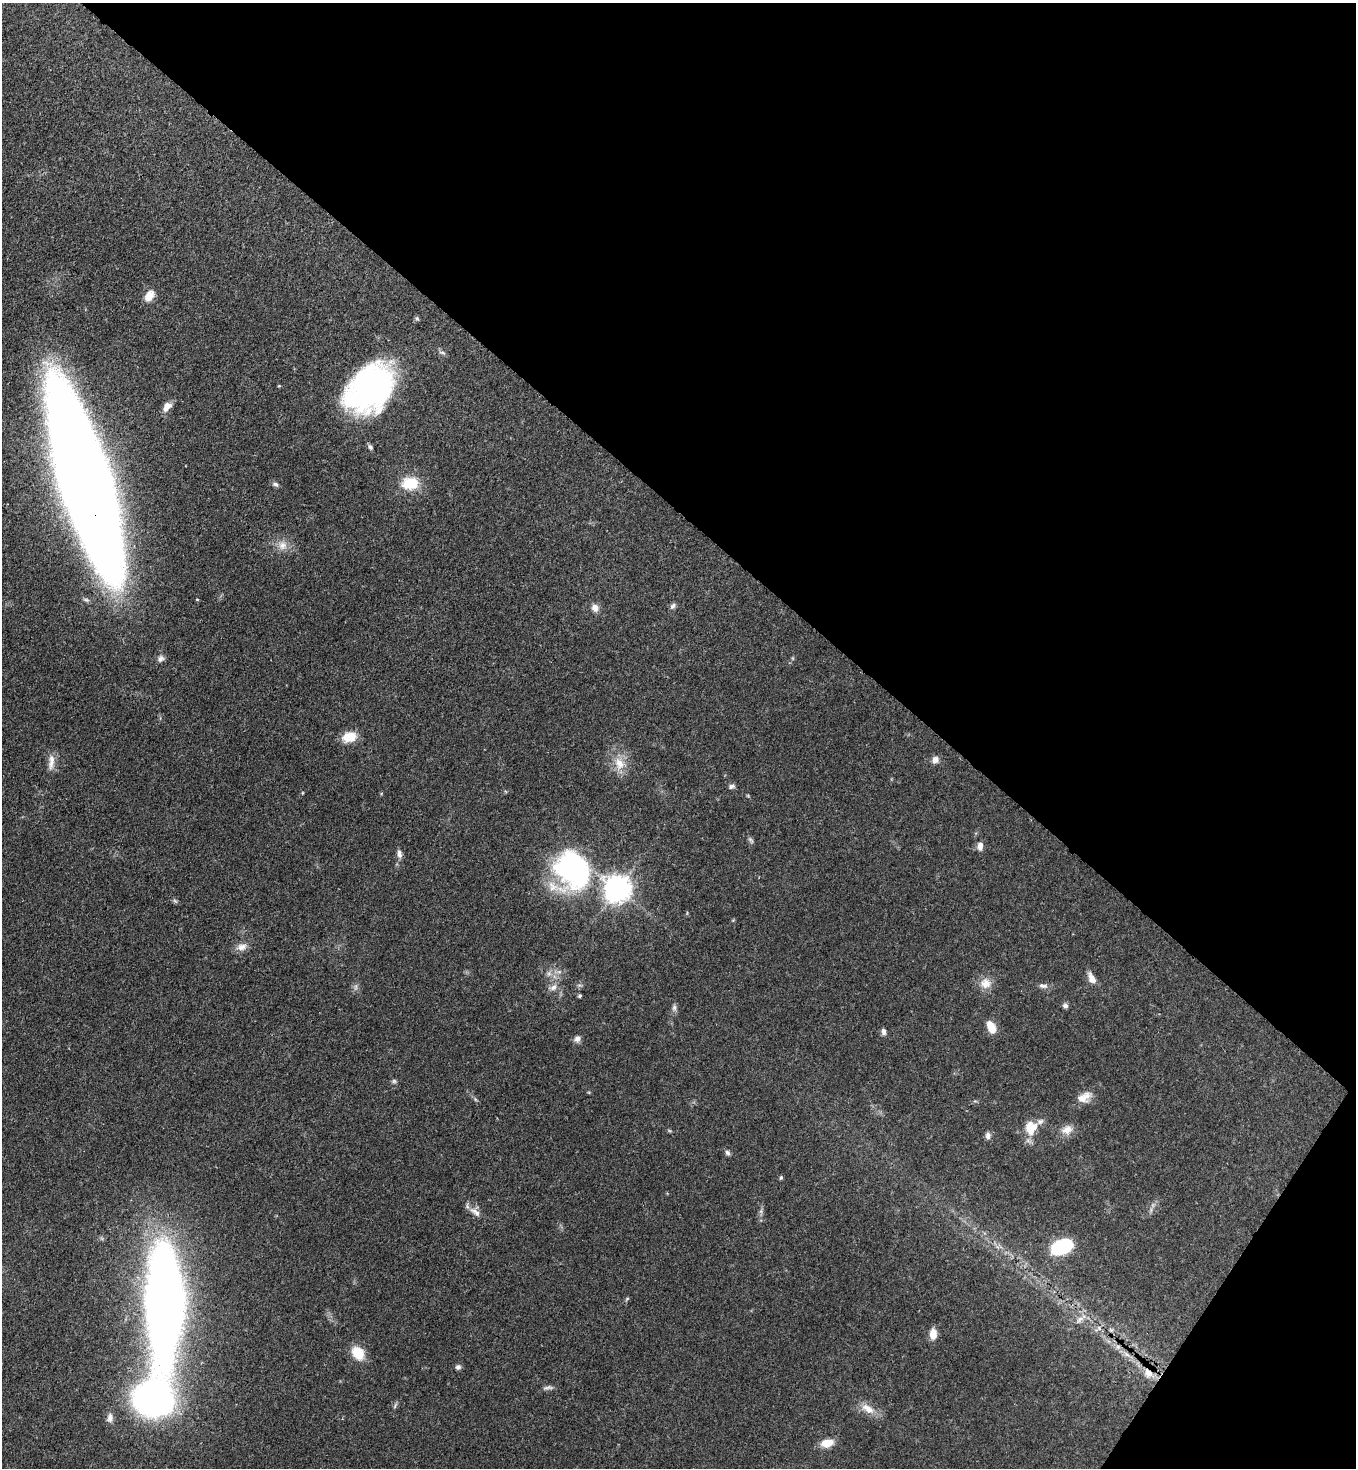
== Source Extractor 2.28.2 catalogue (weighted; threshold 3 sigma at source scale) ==
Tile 8 of 4 x 4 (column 4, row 2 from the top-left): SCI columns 4289-5642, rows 2993-4458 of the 6007 x 5985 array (HDU 1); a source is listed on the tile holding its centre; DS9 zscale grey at full resolution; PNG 1358 x 1470 px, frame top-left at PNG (2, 3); no overlay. Shown black and unused: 37% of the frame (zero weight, under 3 of 4 exposures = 7% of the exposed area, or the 3 px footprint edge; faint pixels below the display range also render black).
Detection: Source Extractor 2.28.2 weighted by HDU 2 'WHT'; one run over the whole footprint, this tile lists its part. Background 0.0745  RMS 0.0039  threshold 0.0175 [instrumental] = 3 sigma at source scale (4.5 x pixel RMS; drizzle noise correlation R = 1.50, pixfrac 1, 0.05/0.05 arcsec/px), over >= 5 px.
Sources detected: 65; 2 too faint to see at this stretch — not listed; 1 inside a brighter listed object's ellipse — not listed separately; the other 62 listed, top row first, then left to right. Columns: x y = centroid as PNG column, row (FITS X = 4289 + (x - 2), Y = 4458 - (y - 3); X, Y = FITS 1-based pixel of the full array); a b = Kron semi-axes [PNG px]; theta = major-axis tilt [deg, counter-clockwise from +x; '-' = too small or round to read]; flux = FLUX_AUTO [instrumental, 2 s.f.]
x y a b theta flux
149 296 15 9 58 4
417 318 7 5 -62 0.6
370 389 50 34 45 110
167 407 12 8 48 3.1
370 447 6 5 - 0.95
84 482 131 29 -73 1800
410 483 19 14 7 12
275 484 8 6 -28 1
283 545 13 13 - 3.9
673 606 9 6 49 1.1
595 608 10 9 - 2.4
793 658 6 4 72 0.48
161 659 9 8 - 1.6
349 737 15 11 13 7.3
935 760 9 8 - 2.1
51 762 24 8 84 3.4
619 763 19 13 -70 6.6
731 786 8 5 11 1.1
751 840 10 5 -53 0.87
980 846 10 6 87 2.7
399 854 11 6 -82 1.6
572 870 44 40 -51 71
617 888 9 8 - 480
175 901 7 4 -45 0.7
241 947 15 9 14 2.9
549 974 8 6 70 1.4
1091 978 15 8 -62 3.1
985 983 16 14 -21 4.4
1043 986 13 6 -8 1.6
553 987 12 8 33 2.2
580 996 4 3 - 0.69
1065 1006 7 6 - 1.2
674 1008 8 6 76 1.2
991 1027 13 8 -67 5.8
884 1032 8 5 -83 1.3
577 1039 10 8 62 1.6
394 1081 6 6 - 0.72
1084 1097 19 11 26 4.6
475 1099 6 4 -71 0.57
1031 1128 19 15 79 8
1067 1130 17 11 22 3.8
988 1135 8 7 - 1.6
727 1153 7 6 - 1
781 1177 5 4 - 0.71
475 1212 19 8 -39 3
1062 1247 21 13 22 23
627 1299 7 3 38 0.48
165 1303 86 24 90 540
1080 1319 14 6 32 2.3
1099 1328 7 5 -49 1.2
1111 1330 6 5 - 0.7
933 1334 11 7 -89 4.4
358 1353 13 10 -54 10
1126 1354 10 5 -27 1.6
458 1367 7 7 - 1.1
1148 1373 15 11 -52 4.2
548 1387 15 5 4 1.3
152 1399 29 26 -4 160
395 1406 9 4 64 0.75
868 1409 22 11 -30 4.9
110 1418 13 8 -87 2.1
827 1443 13 8 10 5.8
Overlapping masked pixels (flux is a lower limit): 3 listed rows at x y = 84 482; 1126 1354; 1148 1373
Isophote crosses this tile's border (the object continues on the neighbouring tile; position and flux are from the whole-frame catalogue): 1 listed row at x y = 84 482